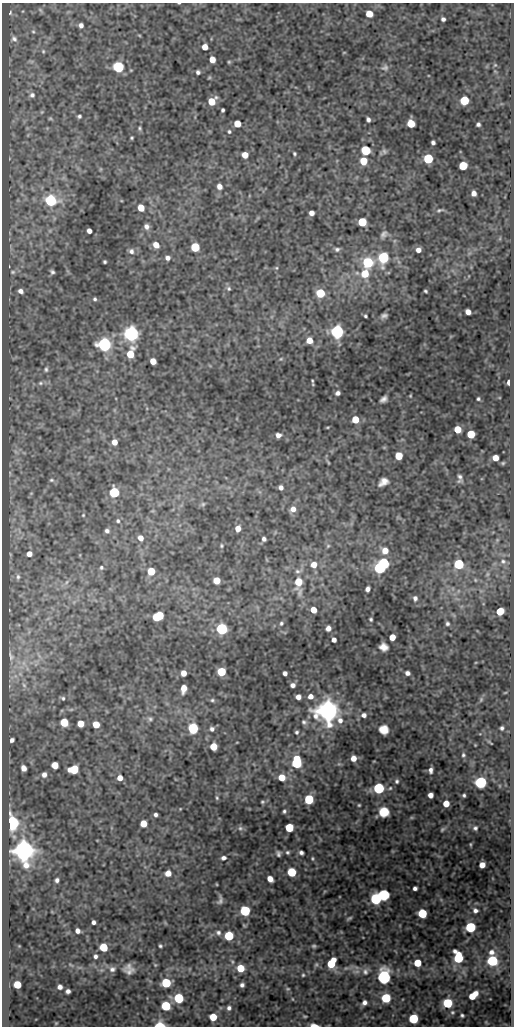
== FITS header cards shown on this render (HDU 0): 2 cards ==
NAXIS1  =                  512
NAXIS2  =                 1024

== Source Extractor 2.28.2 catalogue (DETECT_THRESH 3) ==
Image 512 x 1024 px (HDU 0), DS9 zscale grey, 1 PNG px = 1 image px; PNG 516 x 1028 px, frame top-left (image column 1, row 1024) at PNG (2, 3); no overlay
Background 49.2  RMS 0.56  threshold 1.68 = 3 sigma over >= 5 px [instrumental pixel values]
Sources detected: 274; all 274 listed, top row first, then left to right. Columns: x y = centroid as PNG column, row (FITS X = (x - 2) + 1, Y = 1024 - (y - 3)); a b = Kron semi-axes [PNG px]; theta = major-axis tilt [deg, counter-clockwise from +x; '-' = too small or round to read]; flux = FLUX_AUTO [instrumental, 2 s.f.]
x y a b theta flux
179 3 3 2 - 27
40 10 7 4 -45 64
10 13 6 4 71 56
369 14 5 5 - 650
443 19 4 4 - 110
81 25 5 4 - 150
33 31 6 5 - 53
139 35 5 3 - 35
14 39 8 6 -41 120
205 47 5 5 - 400
43 51 6 4 71 50
344 52 5 3 - 31
212 59 5 5 - 460
229 62 4 4 - 41
495 65 5 4 - 45
118 67 6 5 - 5100
385 68 10 9 - 150
198 72 4 4 - 90
32 95 7 6 - 110
464 100 6 5 - 1900
212 101 6 5 - 1000
223 110 4 3 - 71
79 116 4 3 - 71
50 118 6 4 0 40
368 119 5 4 - 110
237 124 5 5 - 670
411 124 5 5 - 1000
478 124 4 4 - 90
140 128 5 5 - 58
229 132 5 4 - 58
132 138 3 3 - 45
433 142 4 4 - 94
366 150 6 5 - 2500
384 151 8 6 -65 88
294 153 4 4 - 55
245 155 5 5 - 500
428 159 5 5 - 2900
363 161 6 5 - 790
463 166 5 5 - 1700
100 169 6 4 90 36
219 186 5 5 - 230
474 193 5 4 - 220
51 200 6 6 - 5300
141 208 5 5 - 660
439 210 9 5 15 83
311 213 5 5 - 220
362 222 5 5 - 1800
146 226 7 6 - 170
89 231 4 4 - 200
384 234 11 7 52 150
500 238 6 4 72 44
156 245 6 5 - 380
195 247 5 5 - 2100
337 249 7 6 - 94
418 250 5 5 - 200
131 251 8 7 - 150
383 257 7 6 - 4400
167 258 5 5 - 160
105 262 3 3 - 56
368 262 6 6 - 3200
9 266 3 2 - 19
276 268 5 5 - 49
13 272 7 5 -14 77
52 272 4 4 - 82
365 274 7 6 - 830
229 289 6 6 - 78
21 291 7 5 -29 170
425 291 4 3 - 55
320 293 5 5 - 1800
95 299 5 4 - 67
468 312 5 4 - 280
365 316 3 3 - 52
384 316 6 4 19 110
337 332 6 6 - 14000
131 334 6 6 - 21000
309 340 5 5 - 400
104 344 6 6 - 13000
130 354 9 5 70 980
281 359 5 4 - 38
153 361 5 5 - 440
46 369 8 6 76 97
312 381 5 3 - 47
509 382 5 3 - 170
40 383 8 6 15 120
338 393 5 4 - 130
410 396 4 3 - 33
383 399 7 5 39 160
478 399 4 3 - 61
355 419 5 5 - 790
327 427 5 2 - 37
458 429 5 5 - 770
471 434 5 5 - 1400
278 435 5 4 - 160
114 442 5 5 - 300
384 447 6 4 -18 39
399 456 5 5 - 980
495 458 5 5 - 410
328 462 9 3 -60 48
503 463 5 4 - 52
460 477 9 5 -68 120
51 480 7 5 -14 68
383 482 12 8 34 280
281 488 4 4 - 140
114 492 6 5 - 3900
203 504 7 5 2 72
293 509 6 6 - 270
83 515 4 3 - 32
118 521 5 4 - 64
238 528 5 5 - 340
107 531 4 4 - 94
140 538 6 5 - 260
264 539 4 4 - 100
497 540 5 5 - 43
221 546 5 4 - 46
328 546 6 5 - 60
385 550 7 6 - 460
29 554 5 4 - 270
503 561 9 7 -4 150
384 563 6 5 - 2700
459 564 5 5 - 3400
314 565 6 6 - 340
101 567 5 4 - 53
380 568 6 5 - 6000
151 571 5 5 - 1100
487 574 7 5 60 69
18 577 7 5 -81 85
217 580 5 5 - 750
475 580 5 4 - 44
67 582 6 4 70 66
298 582 11 6 -88 980
367 589 5 4 - 160
458 591 6 4 72 56
415 598 6 5 - 120
313 610 5 5 - 520
500 611 5 5 - 1200
158 616 8 5 27 2300
371 619 3 3 - 57
281 623 5 4 - 58
447 624 5 4 - 77
328 628 5 4 - 200
222 629 6 5 - 6800
392 637 5 5 - 520
334 640 4 4 - 160
383 647 8 7 - 270
11 656 10 4 -75 65
221 672 5 5 - 1700
183 673 5 5 - 340
285 673 4 4 - 150
407 673 4 4 - 140
24 685 6 4 -46 49
293 685 4 4 - 150
183 688 7 5 82 430
505 693 5 3 - 29
310 696 5 5 - 240
298 697 5 4 - 230
63 698 5 4 - 60
212 700 6 5 - 72
481 700 7 5 70 62
328 711 7 7 - 53000
364 715 6 5 - 150
150 719 7 6 - 96
64 722 6 5 - 1200
304 722 8 7 - 110
81 724 5 5 - 530
96 724 5 5 - 630
193 728 6 5 - 4600
502 728 4 3 - 71
212 729 6 6 - 120
384 729 8 8 - 420
297 732 5 5 - 73
12 740 5 4 - 130
237 742 3 2 - 25
490 742 8 2 -45 37
213 747 5 5 - 850
463 755 6 4 79 66
353 758 5 5 - 350
297 763 8 5 -89 4300
339 764 7 4 -17 57
55 765 5 5 - 630
23 768 5 5 - 260
74 769 7 5 5 1700
431 770 5 4 - 140
44 774 7 7 - 190
282 777 6 6 - 560
120 778 5 5 - 290
397 781 6 5 - 73
481 782 6 6 - 7200
379 788 5 5 - 5600
390 788 5 4 - 46
430 795 5 4 - 250
464 795 3 3 - 64
217 798 6 4 -83 49
309 799 5 5 - 2900
262 802 5 4 - 54
446 804 5 5 - 570
359 805 3 3 - 38
180 809 4 3 - 27
284 811 5 4 - 71
384 812 8 8 - 560
156 815 4 4 - 97
12 823 6 5 - 20000
143 824 5 5 - 590
240 828 7 6 - 90
289 828 5 5 - 1700
475 828 6 5 - 85
442 829 7 4 45 56
470 844 4 2 - 37
24 851 7 6 - 53000
287 852 5 5 - 65
301 853 4 4 - 110
278 854 6 4 -79 97
223 858 6 5 - 120
312 858 4 3 - 41
482 865 5 5 - 380
292 872 5 5 - 1900
168 873 6 5 - 350
270 879 6 5 - 320
57 880 5 4 - 110
216 884 4 2 - 32
415 888 4 4 - 110
377 898 11 6 27 7000
220 900 10 5 81 130
475 910 7 6 - 130
245 911 5 5 - 4200
422 914 5 5 - 2200
349 918 6 3 33 59
93 922 4 4 - 120
470 927 6 5 - 3700
77 931 5 4 - 180
218 933 7 6 - 120
229 936 5 5 - 2500
19 946 4 4 - 29
160 946 4 3 - 60
314 946 6 4 0 65
103 947 5 5 - 1500
491 952 9 9 - 240
95 956 5 5 - 110
458 958 8 6 -76 2800
492 961 6 6 - 5000
331 963 8 5 63 1600
417 963 5 5 - 920
316 964 7 5 62 73
71 965 8 3 -30 59
155 965 6 4 -45 47
240 968 5 5 - 930
346 968 8 5 15 96
112 969 9 8 - 170
356 971 12 5 4 180
129 972 17 12 -4 280
365 972 10 9 - 180
303 975 4 4 - 46
384 976 15 11 87 1500
166 983 6 5 - 2800
17 985 5 5 - 950
242 985 4 4 - 100
60 987 5 4 - 170
288 989 5 4 - 42
68 991 4 4 - 140
473 995 9 5 41 750
179 998 6 5 - 3100
386 998 6 5 - 2400
292 999 4 3 - 24
364 1002 5 4 - 140
447 1003 6 5 - 2900
166 1006 6 5 - 2500
229 1008 4 4 - 100
452 1012 6 5 - 57
462 1015 4 3 - 62
305 1016 5 2 - 36
213 1017 5 5 - 900
413 1019 5 5 - 2900
56 1023 4 3 - 34
160 1025 6 4 1 1500
314 1025 6 3 -5 370
At the frame edge (FLAGS 8, measured only in part): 3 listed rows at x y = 179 3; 160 1025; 314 1025